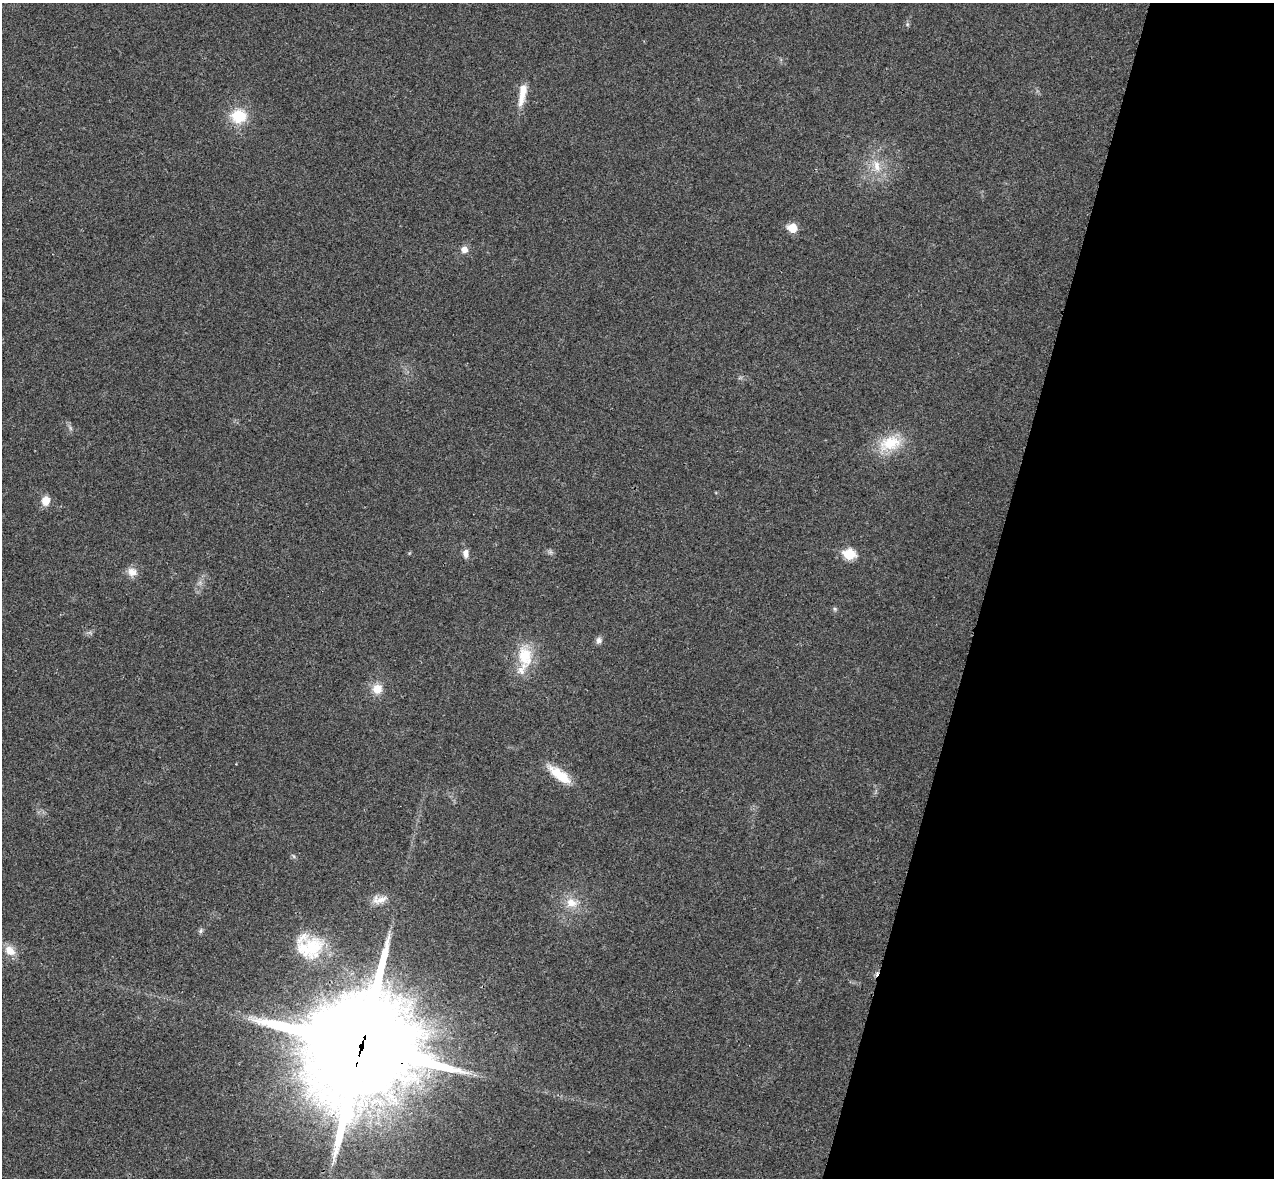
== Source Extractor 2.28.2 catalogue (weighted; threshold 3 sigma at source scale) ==
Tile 8 of 4 x 4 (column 4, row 2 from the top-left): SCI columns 3839-5110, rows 2534-3709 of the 5134 x 5189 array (HDU 1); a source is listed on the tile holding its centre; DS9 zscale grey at full resolution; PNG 1276 x 1180 px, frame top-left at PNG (2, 3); no overlay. Shown black and unused: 23% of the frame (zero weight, under 3 of 4 exposures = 6% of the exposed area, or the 3 px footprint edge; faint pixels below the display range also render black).
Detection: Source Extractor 2.28.2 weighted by HDU 2 'WHT'; one run over the whole footprint, this tile lists its part. Background 0.0207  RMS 0.0044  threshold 0.0197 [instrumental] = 3 sigma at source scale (4.5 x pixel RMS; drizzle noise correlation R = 1.50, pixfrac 1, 0.05/0.05 arcsec/px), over >= 5 px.
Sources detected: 24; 3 inside a brighter listed object's ellipse — not listed separately; the other 21 listed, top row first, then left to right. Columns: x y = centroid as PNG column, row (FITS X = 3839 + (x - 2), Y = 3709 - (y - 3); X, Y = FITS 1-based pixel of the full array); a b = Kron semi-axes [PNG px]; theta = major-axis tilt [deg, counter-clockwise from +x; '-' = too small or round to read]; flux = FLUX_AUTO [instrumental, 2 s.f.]
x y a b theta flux
522 94 30 9 80 7
238 116 18 16 1 13
877 166 19 10 -80 6.4
792 228 6 6 - 12
464 250 8 8 - 2.7
890 443 33 19 16 15
46 501 11 9 76 4.4
466 553 10 7 88 2.5
849 554 7 6 - 25
132 572 13 11 -30 3.7
835 609 6 5 - 0.75
599 640 9 8 - 1.6
525 656 29 19 -78 14
377 689 13 12 - 5.5
560 775 30 10 -36 12
381 900 19 12 -3 4.2
571 903 15 12 -19 6.2
201 931 7 6 - 0.92
312 946 29 27 17 19
10 951 15 11 -41 5.3
361 1046 41 38 16 7900
Overlapping masked pixels (flux is a lower limit): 1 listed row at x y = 361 1046